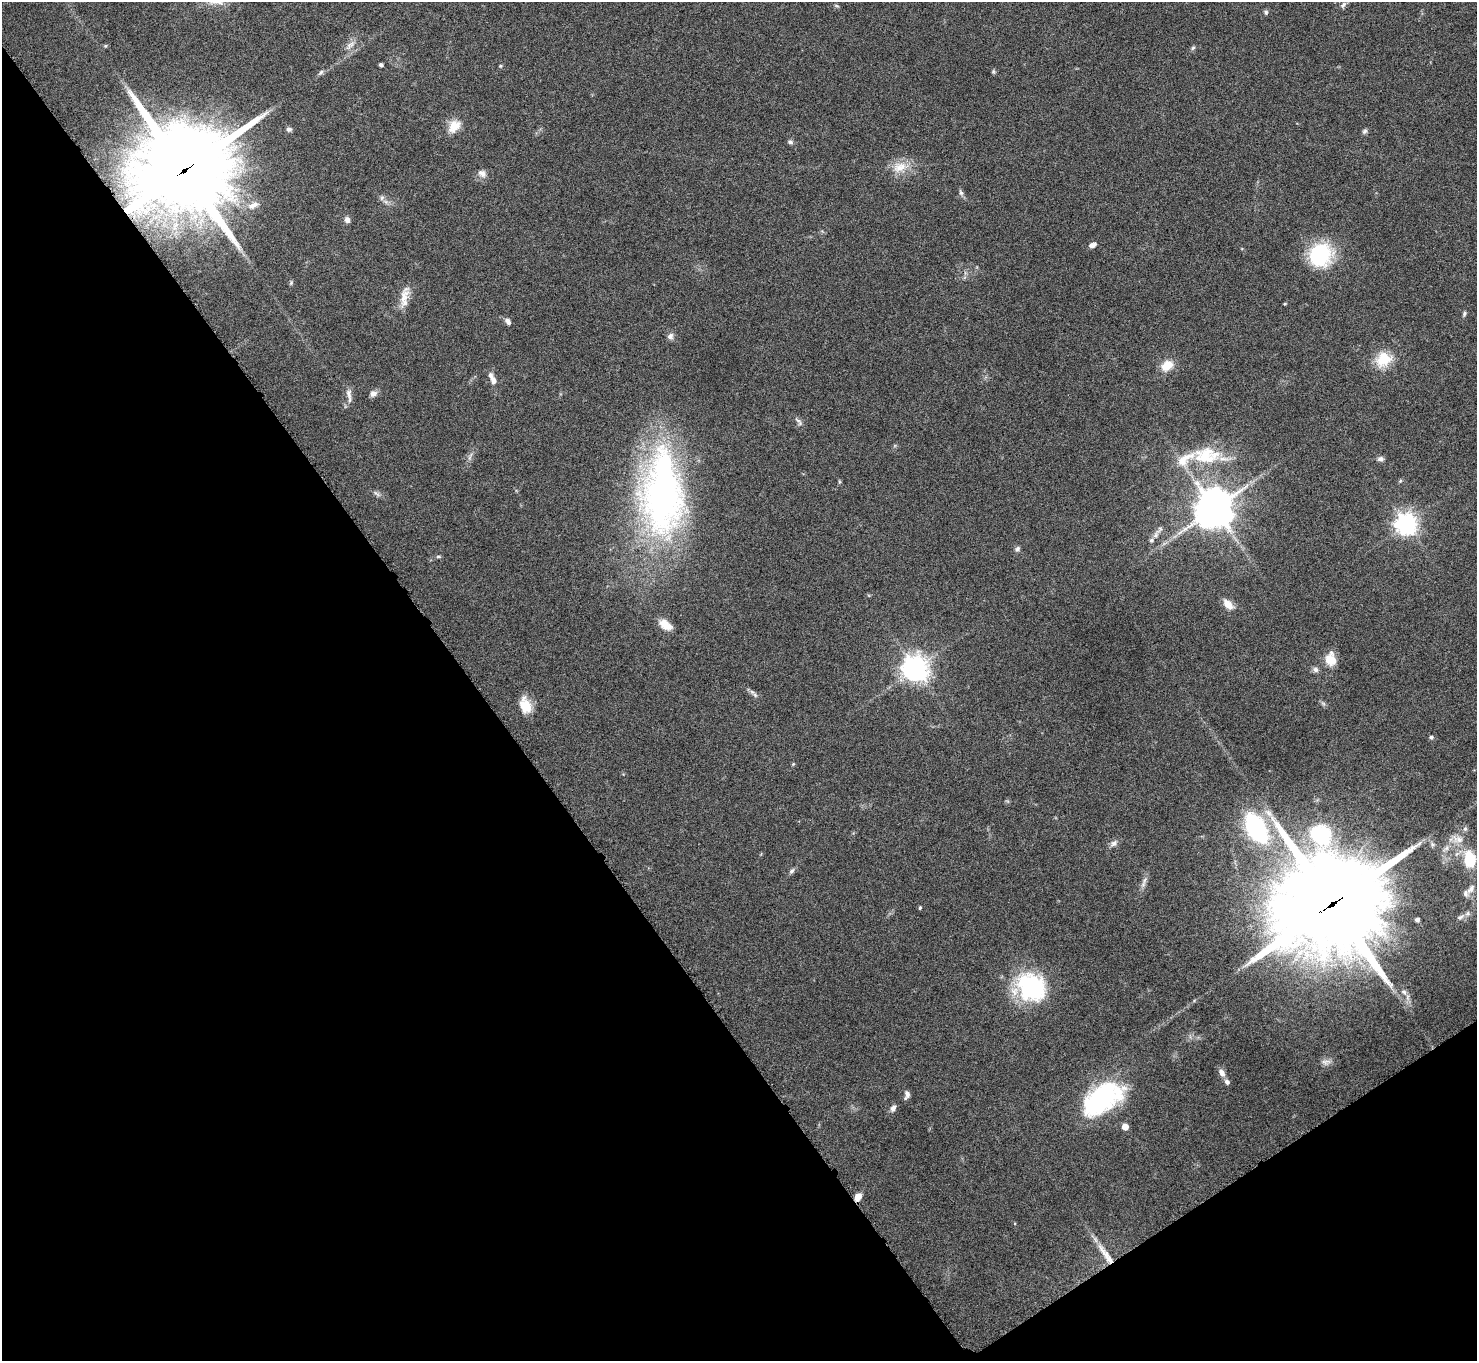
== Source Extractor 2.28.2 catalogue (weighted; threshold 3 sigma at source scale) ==
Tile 14 of 4 x 4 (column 2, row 4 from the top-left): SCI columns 1481-2955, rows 168-1526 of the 5914 x 5909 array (HDU 1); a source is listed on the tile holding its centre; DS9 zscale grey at full resolution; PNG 1479 x 1363 px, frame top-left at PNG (2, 2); no overlay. Shown black and unused: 36% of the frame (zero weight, under 4 of 8 exposures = <1% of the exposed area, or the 3 px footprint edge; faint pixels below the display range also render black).
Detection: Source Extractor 2.28.2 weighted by HDU 2 'WHT'; one run over the whole footprint, this tile lists its part. Background 0.0778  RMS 0.0044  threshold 0.0181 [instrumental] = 3 sigma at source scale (4.09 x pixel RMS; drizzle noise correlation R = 1.36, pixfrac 0.8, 0.05/0.05 arcsec/px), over >= 5 px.
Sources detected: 83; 2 inside a brighter object's white glare — not listed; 6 inside a brighter listed object's ellipse — not listed separately; the other 75 listed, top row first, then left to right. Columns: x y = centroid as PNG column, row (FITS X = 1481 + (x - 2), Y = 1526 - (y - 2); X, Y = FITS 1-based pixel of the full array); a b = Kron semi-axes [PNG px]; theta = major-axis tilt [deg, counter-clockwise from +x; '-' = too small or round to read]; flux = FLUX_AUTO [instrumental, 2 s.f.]
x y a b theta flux
1343 5 10 6 52 1.3
1266 12 6 5 - 0.84
350 45 15 6 43 2.3
1193 48 6 5 - 0.73
381 65 4 3 - 0.83
500 66 4 4 - 0.48
321 72 9 4 46 0.87
993 72 6 4 79 0.58
454 126 19 13 51 5.7
289 129 5 5 - 1.3
1365 131 7 6 - 0.95
790 142 7 5 -19 0.93
899 167 21 14 23 7.1
184 170 30 28 21 6300
482 173 11 8 -27 2.3
961 193 8 6 -72 0.98
382 198 7 6 - 1
253 205 15 8 26 2.9
347 220 7 6 - 1.7
1092 245 8 5 25 1.8
1320 254 20 18 52 42
291 283 7 4 47 0.59
404 298 23 10 66 5.5
1285 304 4 3 - 0.43
1464 314 7 4 80 0.72
508 321 9 5 -52 1.7
670 336 9 7 51 1.6
1383 359 20 16 32 10
1167 366 17 12 41 5.9
493 381 9 6 -79 1.9
349 394 14 7 -85 2.4
373 394 8 7 - 2
799 421 14 5 -55 1.3
1206 455 39 23 0 22
1380 459 8 6 4 1.3
376 494 12 3 -36 1
662 496 97 59 -87 150
1214 508 12 11 - 1100
1406 524 7 7 - 280
1156 535 12 6 60 2
1017 549 7 6 - 1.1
438 556 6 4 1 0.55
1228 604 14 8 -44 4
665 625 17 9 -36 5
1330 659 13 11 -81 7.6
915 669 8 8 - 440
1315 670 8 6 -31 1.4
755 695 7 4 -46 0.94
525 705 20 12 -73 6.9
1431 737 6 5 - 0.79
793 764 5 3 - 0.42
1268 813 13 8 -45 2.9
1256 828 26 14 -60 62
1465 829 7 5 43 0.96
1458 839 16 10 -3 4.4
1113 843 11 7 39 1.7
1446 848 10 6 42 1.8
1470 860 20 13 -82 14
792 871 7 6 - 1.1
1143 884 8 6 58 1.4
1471 889 16 8 54 2.5
1332 903 36 34 43 7800
920 908 4 3 - 0.6
1461 917 13 6 28 1.9
1417 920 4 4 - 1.5
1032 987 41 28 -41 39
1404 992 8 6 -31 1.4
1326 1062 15 6 -1 1.9
1222 1073 11 6 -60 2.4
907 1094 9 6 -77 1.6
1101 1098 41 24 40 58
893 1108 8 6 65 1.8
1125 1127 5 5 - 4.8
858 1197 9 6 64 3.8
1106 1255 36 7 -54 7.3
Overlapping masked pixels (flux is a lower limit): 4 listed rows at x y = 184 170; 1332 903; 858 1197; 1106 1255